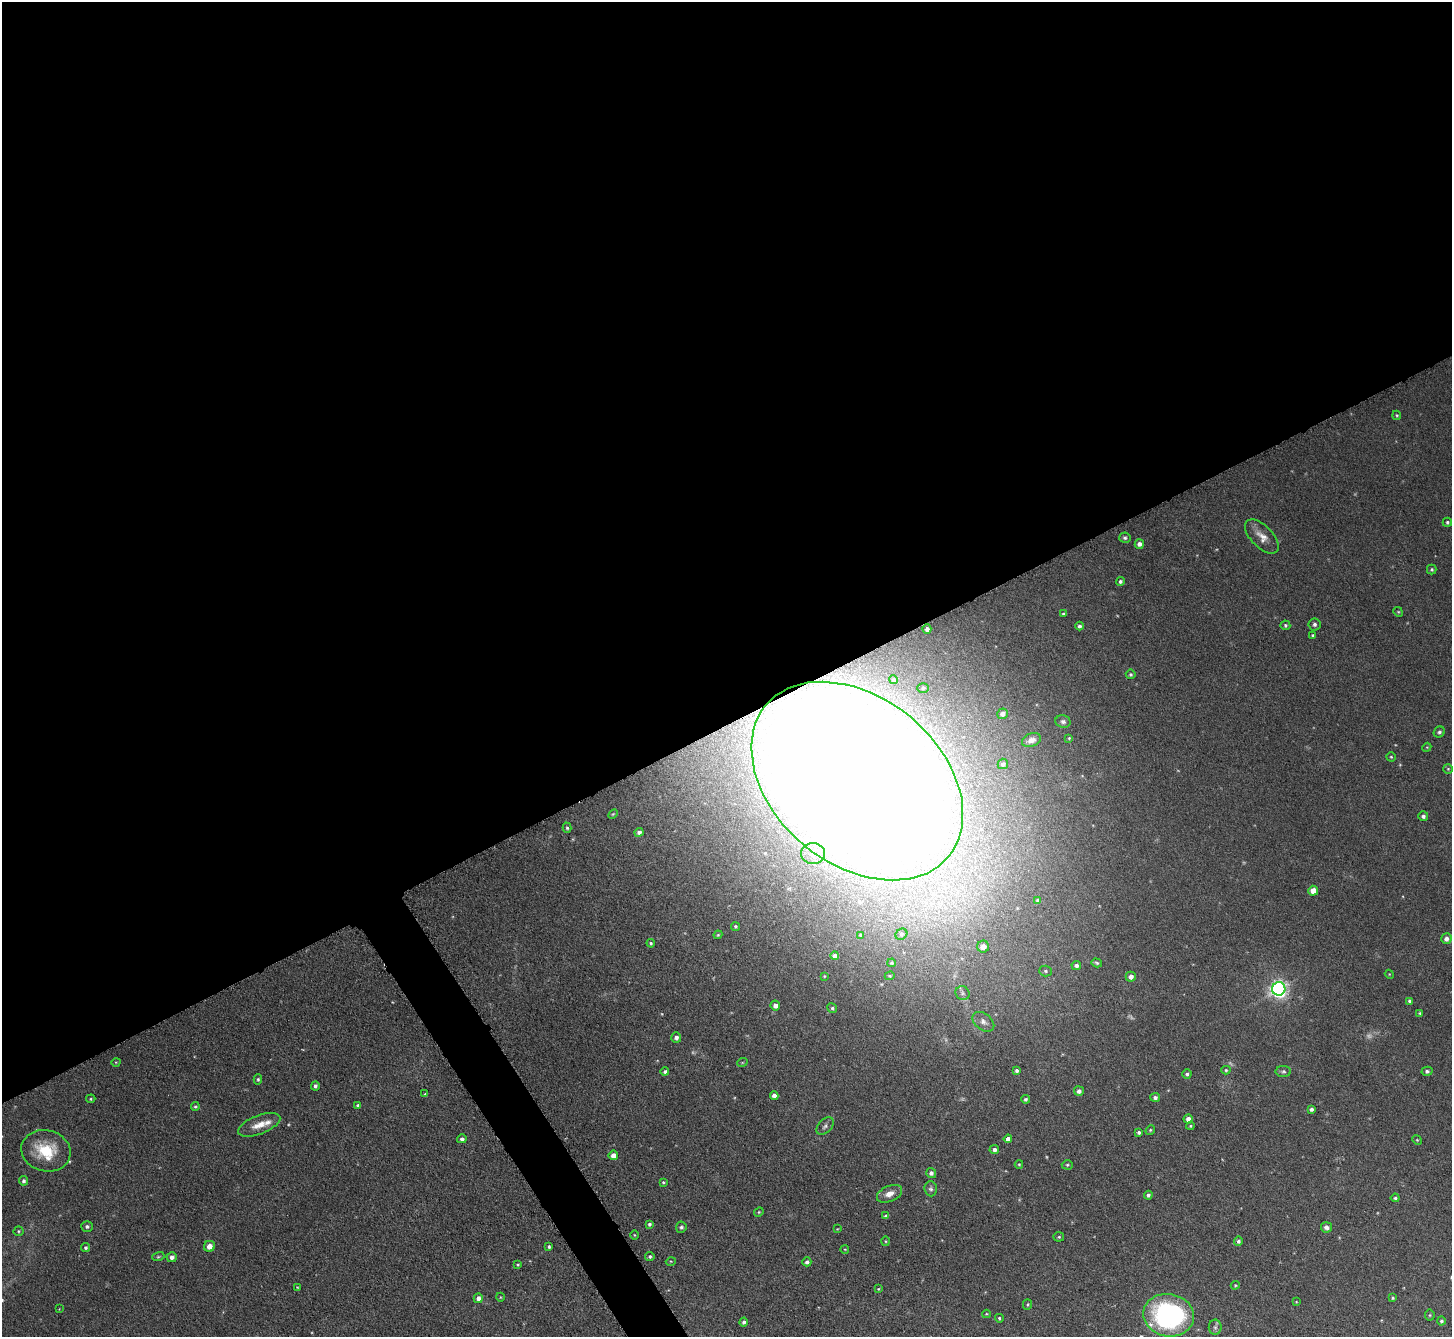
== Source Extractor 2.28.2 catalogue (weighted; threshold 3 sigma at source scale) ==
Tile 2 of 4 x 4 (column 2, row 1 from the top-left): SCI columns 1456-2905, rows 4168-5502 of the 5811 x 5802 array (HDU 1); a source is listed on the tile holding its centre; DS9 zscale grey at full resolution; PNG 1454 x 1339 px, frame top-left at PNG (2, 2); each listed source drawn as its Kron ellipse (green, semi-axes under 4 px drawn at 4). Shown black and unused: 56% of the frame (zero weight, under 3 of 6 exposures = <1% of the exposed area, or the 3 px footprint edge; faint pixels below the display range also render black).
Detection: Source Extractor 2.28.2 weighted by HDU 2 'WHT'; one run over the whole footprint, this tile lists its part. Background 0.0513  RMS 0.0047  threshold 0.0191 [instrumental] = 3 sigma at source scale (4.09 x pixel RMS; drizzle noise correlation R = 1.36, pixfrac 0.8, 0.05/0.05 arcsec/px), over >= 5 px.
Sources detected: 145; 7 too faint to see at this stretch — neither listed nor drawn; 2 inside a brighter listed object's ellipse — not listed separately; the other 136 listed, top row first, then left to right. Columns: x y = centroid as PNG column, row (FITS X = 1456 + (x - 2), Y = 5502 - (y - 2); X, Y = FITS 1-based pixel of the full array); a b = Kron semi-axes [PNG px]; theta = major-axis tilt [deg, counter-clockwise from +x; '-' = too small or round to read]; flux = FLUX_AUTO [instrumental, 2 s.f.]
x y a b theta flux
1397 415 5 4 - 0.6
1447 522 4 4 - 0.79
1262 536 21 11 -45 5.1
1125 538 5 5 - 0.86
1139 544 5 4 - 1.9
1432 569 5 5 - 0.69
1120 581 4 4 - 1
1398 612 5 4 - 0.49
1063 614 4 3 - 0.57
1314 624 6 6 - 1.2
1285 625 5 5 - 0.78
1079 626 4 4 - 0.97
927 629 4 4 - 1.7
1313 635 3 3 - 0.7
1131 674 5 5 - 0.79
894 680 4 4 - 0.68
923 688 6 5 - 0.67
1003 714 5 5 - 2.5
1063 722 7 6 - 1.3
1439 732 6 5 - 1
1069 738 3 3 - 0.44
1031 740 10 6 22 2.3
1427 747 4 3 - 0.38
1391 757 4 4 - 0.54
1003 764 5 5 - 1.5
1448 769 5 5 - 0.52
857 781 119 83 -40 2500
613 814 6 3 44 0.49
1423 816 5 5 - 1.4
567 828 5 4 - 0.75
639 832 4 4 - 1.4
813 853 12 10 1 5.3
1313 891 5 5 - 4.7
1038 900 4 3 - 0.81
735 926 5 4 - 0.67
901 934 6 5 - 0.75
718 935 4 3 - 0.49
861 935 3 2 - 0.46
1446 939 5 5 - 2.3
651 943 4 4 - 0.65
983 947 6 6 - 3.6
835 956 4 4 - 2.1
892 963 4 4 - 0.61
1097 963 5 4 - 0.65
1076 966 5 4 - 1.3
1046 971 6 5 - 0.98
1389 974 4 3 - 0.35
824 976 4 4 - 0.36
890 976 5 4 - 0.48
1131 977 5 5 - 2.5
1279 989 7 6 - 200
962 993 7 6 - 1.2
1410 1001 4 4 - 1.6
775 1005 5 5 - 2.2
832 1008 5 4 - 0.92
1420 1013 3 3 - 0.61
983 1022 12 8 -38 2.1
676 1038 5 5 - 1.7
116 1062 4 3 - 0.35
742 1063 5 3 - 0.37
1226 1070 4 4 - 0.61
1017 1071 4 3 - 1.1
1283 1071 7 5 0 0.99
1427 1071 5 4 - 1.1
665 1072 4 4 - 0.98
1187 1074 4 4 - 0.87
258 1079 5 4 - 0.7
315 1086 4 4 - 1.1
1079 1091 5 4 - 1.6
425 1094 4 4 - 0.47
774 1095 4 4 - 1.9
1155 1097 5 4 - 1.3
91 1099 4 4 - 0.53
1025 1099 4 4 - 0.77
358 1106 4 4 - 1.4
195 1107 4 4 - 0.65
1311 1109 4 4 - 1
1188 1119 4 4 - 2.3
259 1125 22 9 21 5.8
825 1126 10 6 45 1.4
1190 1126 4 4 - 0.51
1150 1130 5 4 - 0.57
1139 1132 4 3 - 1
462 1139 5 4 - 1.3
1008 1139 4 4 - 2.7
1417 1140 5 4 - 0.49
994 1150 5 4 - 1.8
46 1151 25 20 -14 19
613 1155 5 4 - 2.7
1019 1164 4 4 - 0.53
1067 1165 5 4 - 0.67
931 1173 5 5 - 1.7
23 1181 5 4 - 1
663 1182 3 3 - 0.52
931 1189 7 6 - 1.1
889 1194 13 7 23 3.6
1148 1195 4 4 - 1
1395 1198 4 3 - 0.76
759 1212 5 4 - 0.53
886 1216 4 4 - 1.1
649 1224 3 3 - 0.92
87 1226 6 5 - 1.1
681 1227 5 5 - 0.99
1326 1227 5 5 - 2
837 1229 3 2 - 0.3
18 1231 5 5 - 0.57
634 1235 5 3 - 0.4
1059 1237 5 4 - 0.68
885 1241 5 3 - 0.41
1238 1241 5 4 - 1
209 1246 6 5 - 3.5
549 1247 4 3 - 0.88
86 1248 4 4 - 0.73
845 1249 4 3 - 0.31
650 1256 5 4 - 0.91
158 1257 6 4 17 0.62
172 1257 5 5 - 1.6
671 1261 5 3 - 0.38
807 1262 4 4 - 1.3
518 1265 4 3 - 0.51
1235 1285 5 4 - 0.48
297 1287 4 3 - 0.32
878 1289 3 3 - 0.39
500 1297 4 3 - 0.35
478 1298 4 4 - 2
1393 1298 4 3 - 0.59
1296 1302 3 2 - 0.29
1027 1304 5 4 - 0.55
59 1309 4 4 - 0.28
986 1314 4 4 - 0.41
1169 1315 25 21 -10 81
1430 1315 5 5 - 0.52
999 1318 4 4 - 0.72
1441 1321 4 4 - 0.86
744 1322 4 4 - 0.92
1215 1327 8 6 90 1.3
Overlapping masked pixels (flux is a lower limit): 1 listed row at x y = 857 781